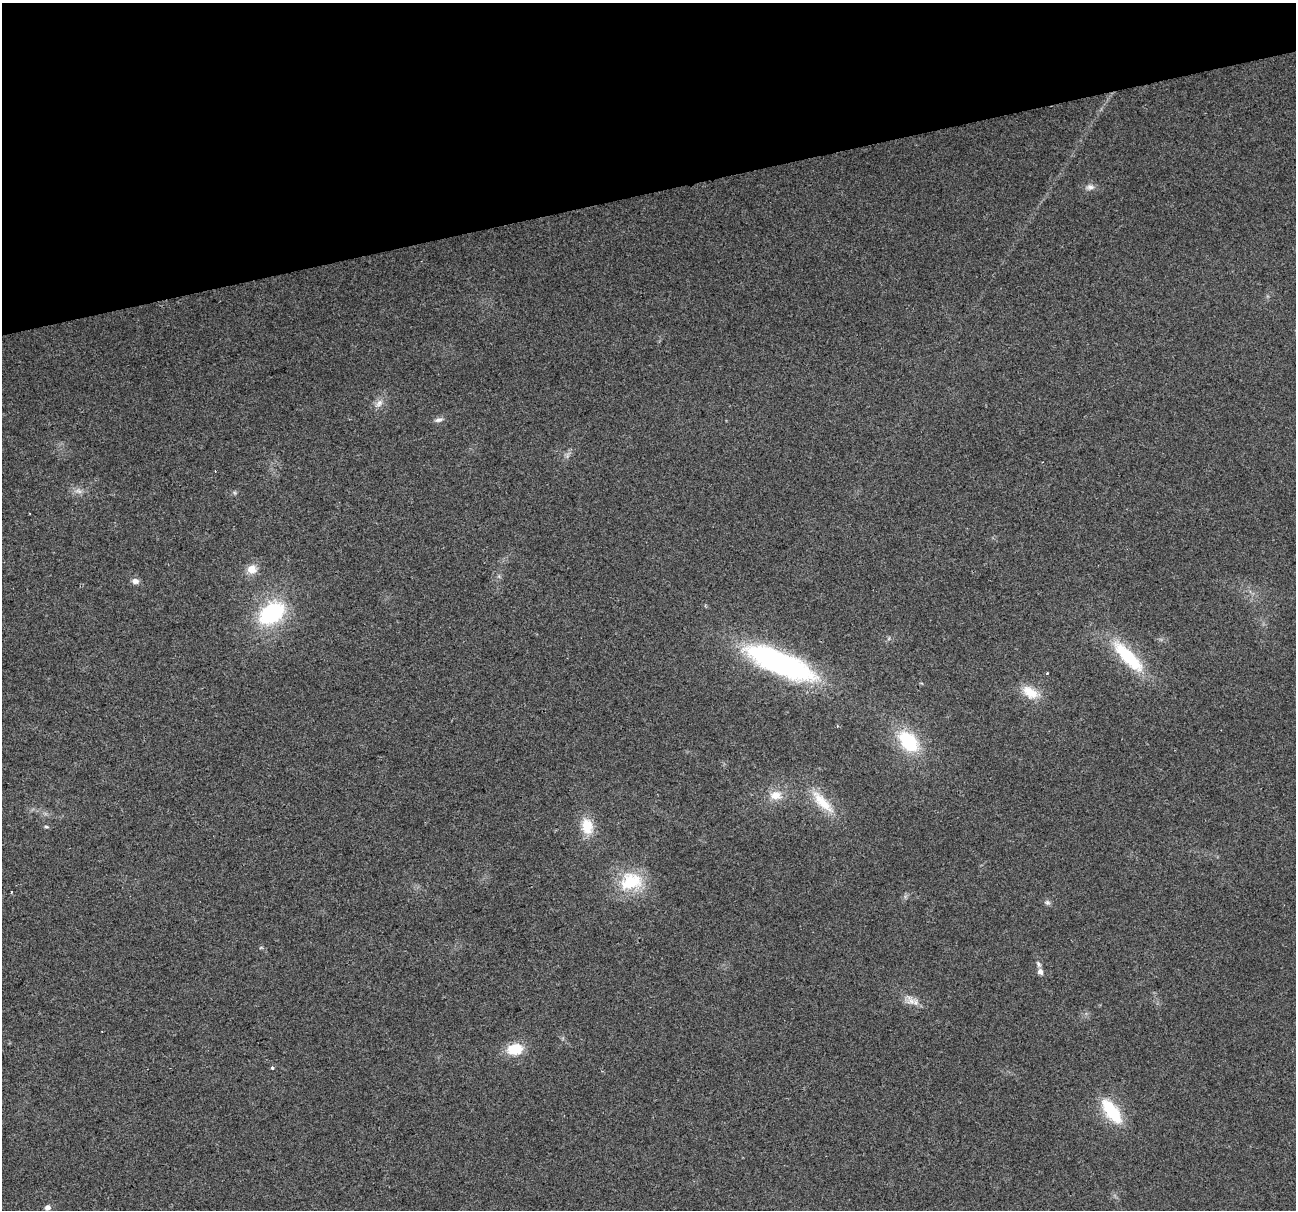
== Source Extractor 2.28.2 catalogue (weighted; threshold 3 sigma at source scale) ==
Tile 3 of 4 x 4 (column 3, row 1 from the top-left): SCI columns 2587-3880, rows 3720-4927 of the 5173 x 4973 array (HDU 1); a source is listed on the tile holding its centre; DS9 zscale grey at full resolution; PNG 1298 x 1212 px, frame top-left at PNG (2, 3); no overlay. Shown black and unused: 16% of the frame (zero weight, under 2 of 3 exposures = <1% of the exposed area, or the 3 px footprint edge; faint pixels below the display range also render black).
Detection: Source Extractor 2.28.2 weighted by HDU 2 'WHT'; one run over the whole footprint, this tile lists its part. Background 0.0557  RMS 0.0074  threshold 0.0334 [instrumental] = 3 sigma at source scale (4.5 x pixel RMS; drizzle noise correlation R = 1.50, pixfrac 1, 0.0396/0.0396 arcsec/px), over >= 5 px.
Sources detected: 28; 1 too faint to see at this stretch — not listed; the other 27 listed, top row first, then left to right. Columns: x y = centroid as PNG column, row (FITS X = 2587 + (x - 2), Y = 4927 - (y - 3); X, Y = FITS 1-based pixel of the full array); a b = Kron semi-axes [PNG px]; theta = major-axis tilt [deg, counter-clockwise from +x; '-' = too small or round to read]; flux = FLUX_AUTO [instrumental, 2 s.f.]
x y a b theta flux
1090 187 11 8 9 3.5
379 403 12 7 50 4.4
439 420 12 6 13 2.8
252 569 12 11 - 8.5
135 581 8 6 -9 3.8
272 613 27 18 36 74
1128 657 44 13 -46 48
780 663 67 20 -23 190
1047 673 3 3 - 0.85
1030 692 24 13 -29 15
837 726 3 2 - 0.63
909 742 26 16 -47 44
776 795 17 12 0 10
822 802 41 12 -47 20
587 826 22 15 -79 16
46 827 7 3 -9 1.1
631 882 26 20 8 37
11 892 3 2 - 0.57
1047 902 8 7 - 1.9
261 947 6 3 20 0.7
1038 964 9 5 -62 2
1040 971 7 6 - 3.2
911 1001 18 12 -54 7.1
515 1049 16 12 9 20
272 1068 3 3 - 1.8
1111 1111 27 12 -54 41
48 1207 5 5 - 4.4